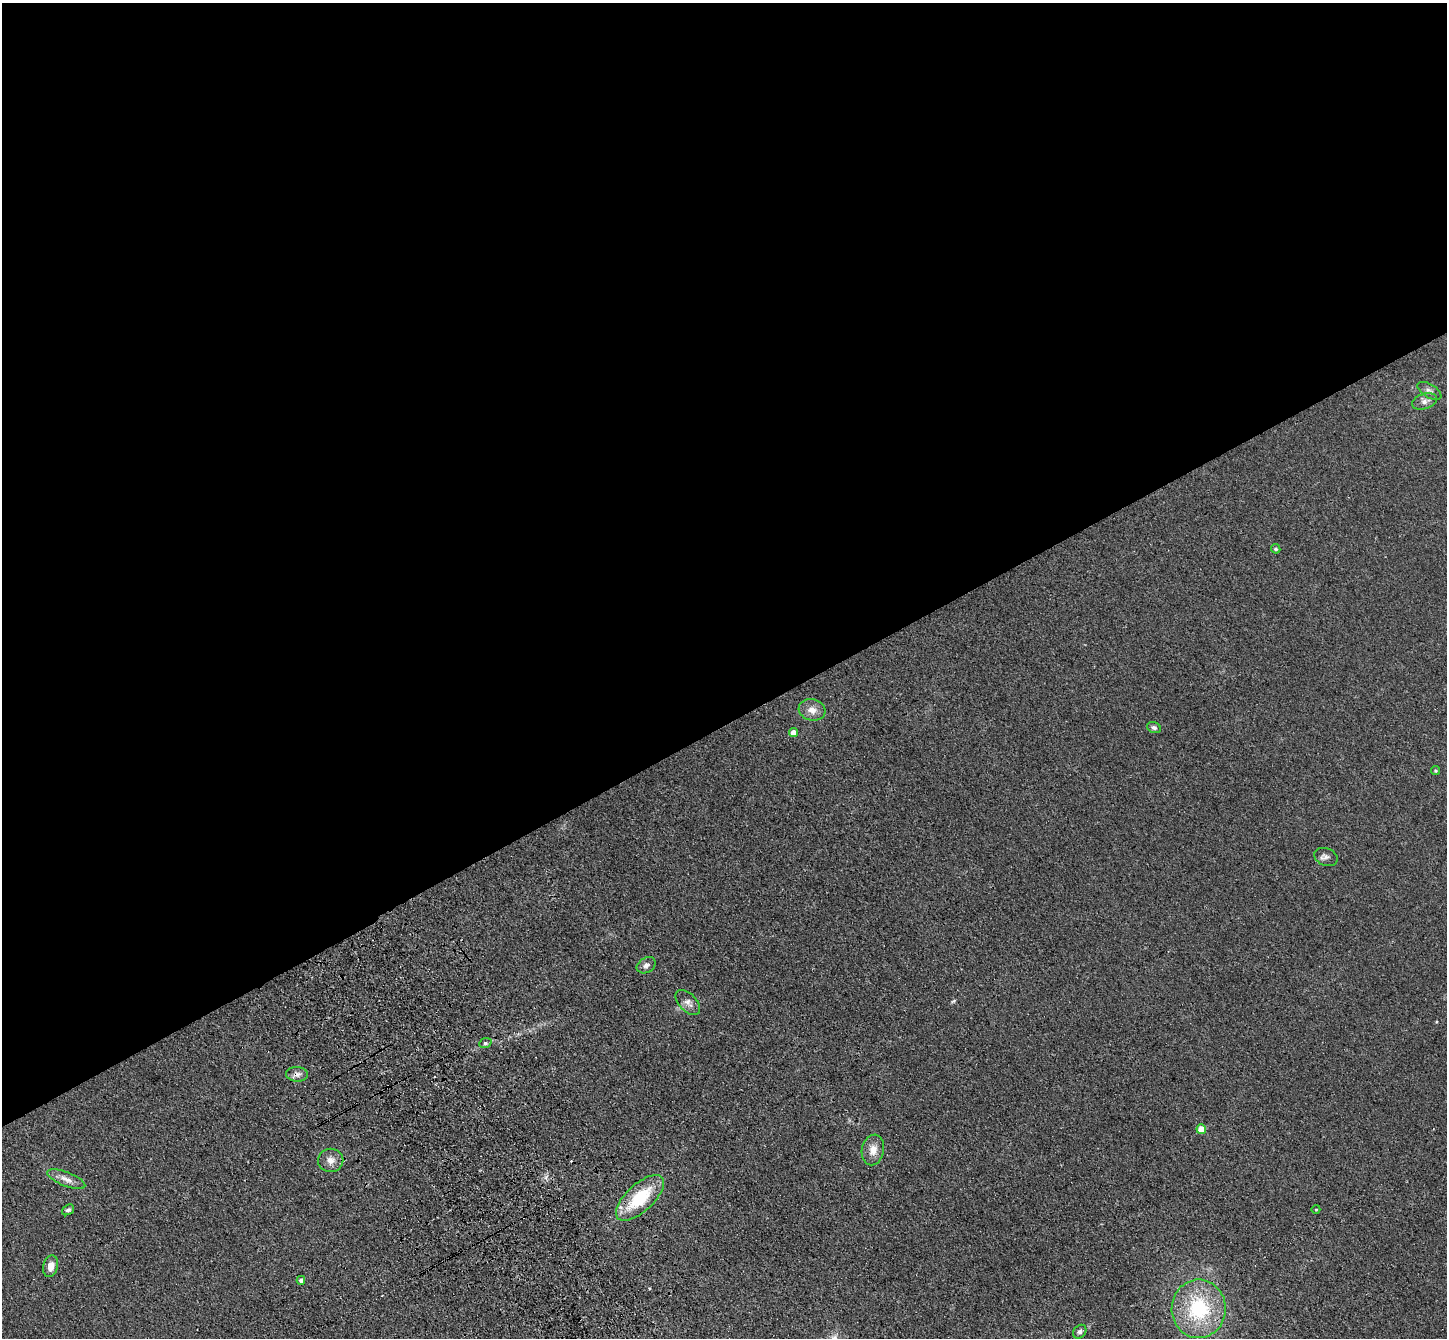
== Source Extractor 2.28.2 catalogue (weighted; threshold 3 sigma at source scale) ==
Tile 2 of 4 x 4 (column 2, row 1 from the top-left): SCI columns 1549-2993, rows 4232-5567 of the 5985 x 5924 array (HDU 1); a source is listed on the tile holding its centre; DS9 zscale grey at full resolution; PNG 1449 x 1340 px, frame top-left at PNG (2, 3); each listed source drawn as its Kron ellipse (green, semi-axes under 4 px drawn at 4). Shown black and unused: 54% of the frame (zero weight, under 3 of 4 exposures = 6% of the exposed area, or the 3 px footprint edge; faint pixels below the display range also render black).
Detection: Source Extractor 2.28.2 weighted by HDU 2 'WHT'; one run over the whole footprint, this tile lists its part. Background 0.0407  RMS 0.0058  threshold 0.0263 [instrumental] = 3 sigma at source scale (4.5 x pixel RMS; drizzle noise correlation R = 1.50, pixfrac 1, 0.05/0.05 arcsec/px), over >= 5 px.
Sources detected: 25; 2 cosmic-ray / hot-pixel residue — neither listed nor drawn; the other 23 listed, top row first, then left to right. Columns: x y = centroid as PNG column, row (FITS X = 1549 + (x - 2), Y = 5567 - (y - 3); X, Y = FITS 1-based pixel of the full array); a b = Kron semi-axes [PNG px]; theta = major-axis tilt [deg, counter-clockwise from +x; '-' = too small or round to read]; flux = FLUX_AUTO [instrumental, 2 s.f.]
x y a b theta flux
1429 391 13 6 -31 2.2
1425 401 13 7 18 3
1276 549 5 4 - 0.95
812 710 13 10 -15 5
1154 728 7 5 -23 1.5
793 732 4 4 - 5.7
1436 771 4 4 - 0.75
1326 857 12 8 -21 2.5
646 965 10 7 30 2.3
688 1002 15 9 -46 3.5
485 1043 6 5 - 0.96
297 1074 11 7 -3 2.9
1201 1129 5 4 - 11
873 1150 15 11 79 6.1
331 1160 13 11 1 4.6
66 1179 20 7 -21 4.5
640 1198 30 13 43 28
1316 1209 4 3 - 0.41
68 1210 6 4 34 1.4
51 1266 11 7 76 5.2
301 1280 4 4 - 1.8
1199 1309 29 27 89 46
1080 1332 7 6 - 1.8
Overlapping masked pixels (flux is a lower limit): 2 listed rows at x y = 297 1074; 640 1198